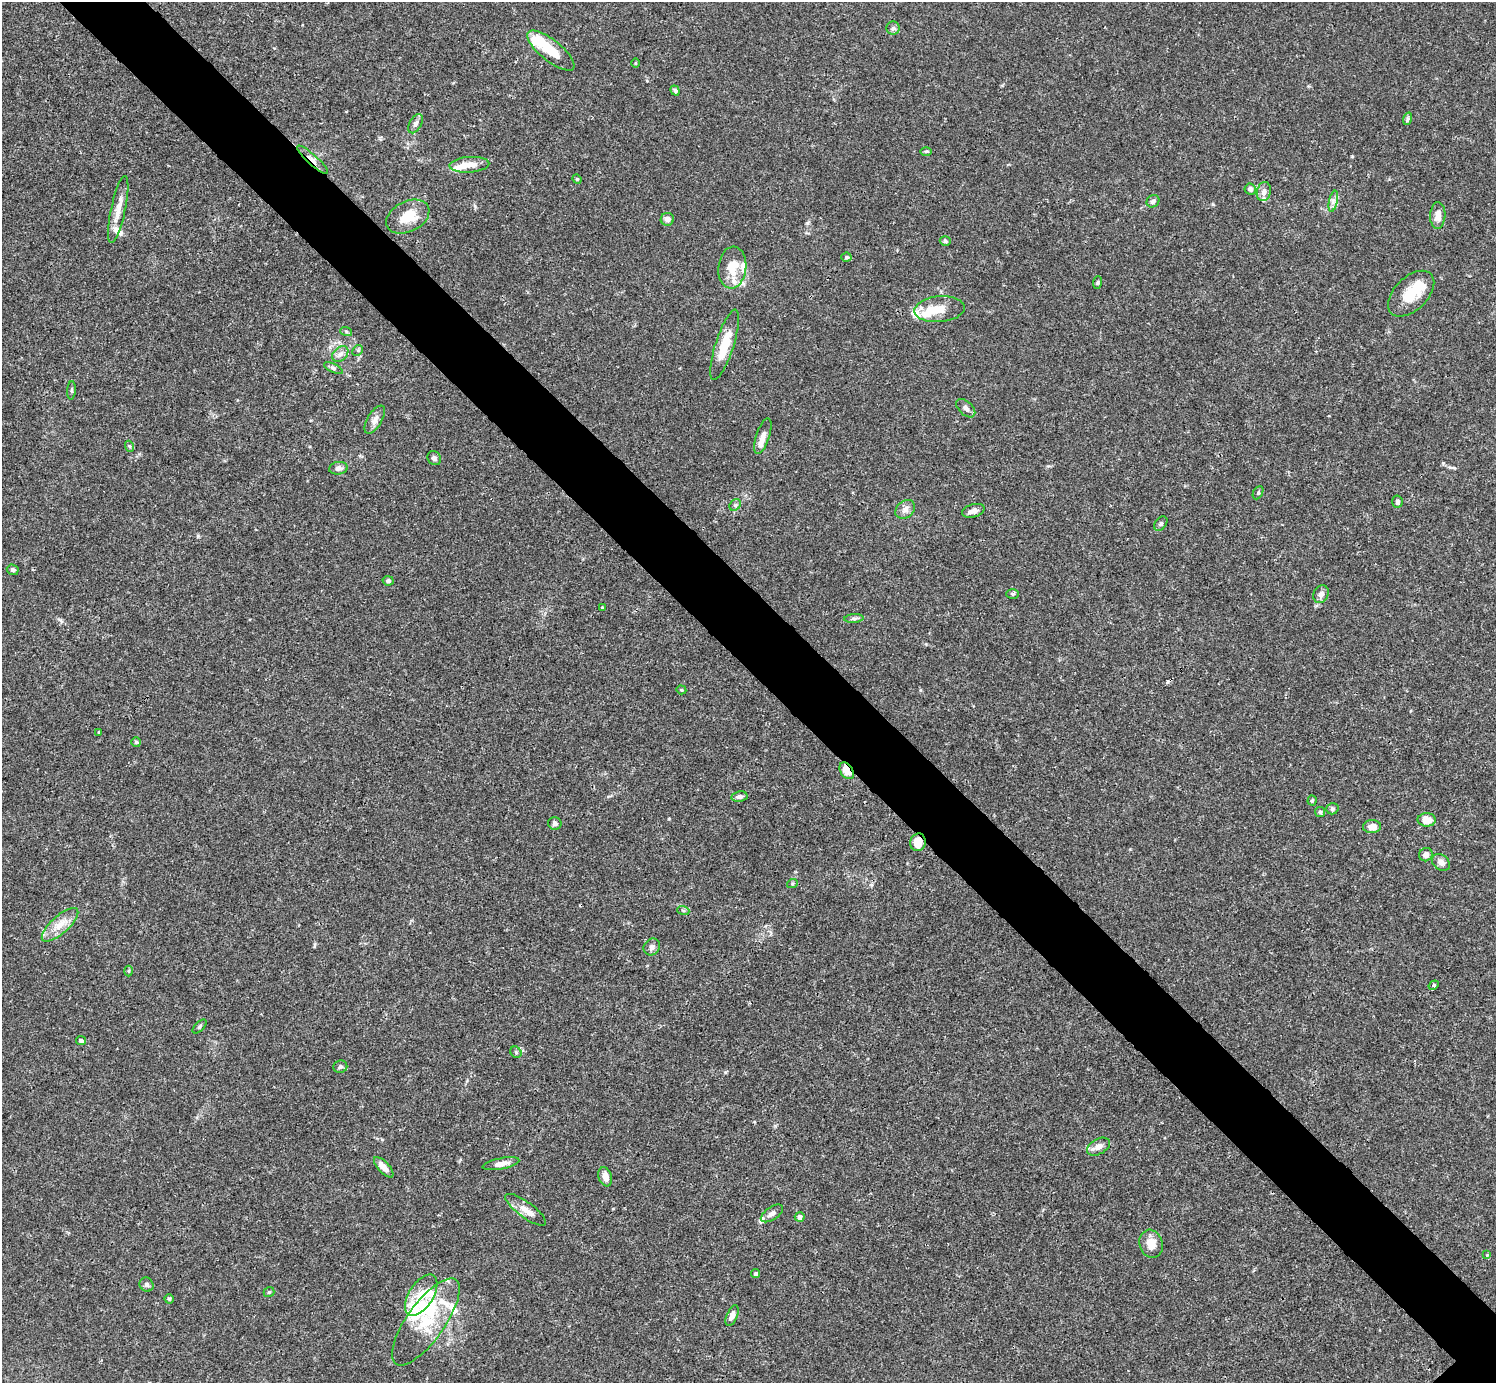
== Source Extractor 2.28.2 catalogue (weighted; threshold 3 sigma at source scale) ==
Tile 11 of 4 x 4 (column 3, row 3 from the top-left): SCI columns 2991-4484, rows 1539-2919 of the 5982 x 5981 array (HDU 1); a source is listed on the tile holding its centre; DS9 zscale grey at full resolution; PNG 1498 x 1385 px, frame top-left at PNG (2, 2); each listed source drawn as its Kron ellipse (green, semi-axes under 4 px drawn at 4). Shown black and unused: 6% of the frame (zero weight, under 3 of 4 exposures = <1% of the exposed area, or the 3 px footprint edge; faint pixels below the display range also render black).
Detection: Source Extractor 2.28.2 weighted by HDU 2 'WHT'; one run over the whole footprint, this tile lists its part. Background 0.0165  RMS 0.0022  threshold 0.00972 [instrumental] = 3 sigma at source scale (4.5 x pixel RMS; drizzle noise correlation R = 1.50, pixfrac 1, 0.05/0.05 arcsec/px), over >= 5 px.
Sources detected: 108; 4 inside a brighter object's white glare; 1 cosmic-ray / hot-pixel residue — neither listed nor drawn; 15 inside a brighter listed object's ellipse — not listed separately; the other 88 listed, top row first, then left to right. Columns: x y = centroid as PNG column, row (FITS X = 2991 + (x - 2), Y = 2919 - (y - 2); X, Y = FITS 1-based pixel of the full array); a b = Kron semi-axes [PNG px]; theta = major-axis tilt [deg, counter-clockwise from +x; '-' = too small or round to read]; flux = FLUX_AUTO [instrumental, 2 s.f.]
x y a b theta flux
893 28 6 6 - 0.51
551 51 29 10 -39 5
635 63 5 3 - 0.18
675 90 5 4 - 0.41
1407 119 6 4 71 0.35
415 124 10 6 61 0.76
926 151 6 4 0 0.28
312 160 20 5 -42 1.3
469 165 20 8 4 2.3
577 179 5 4 - 0.24
1250 189 5 5 - 0.9
1264 192 10 7 76 1.1
1153 201 7 6 - 0.71
1333 201 11 4 77 0.81
118 209 34 7 78 2.6
1438 216 13 7 87 1.8
408 217 23 15 26 4.8
667 219 6 6 - 0.97
945 241 5 4 - 0.44
846 257 5 4 - 0.35
732 267 21 14 84 4.1
1097 283 6 4 83 0.29
1411 294 28 16 44 5.5
940 309 25 13 5 3.5
346 331 6 4 -19 0.28
725 345 37 9 72 5.6
358 350 6 4 45 0.32
340 354 9 6 43 0.9
333 368 10 4 -26 0.49
72 390 9 3 86 0.34
966 408 11 6 -43 0.86
375 420 16 7 59 1.2
763 436 18 6 72 1.5
129 446 6 3 -71 0.29
434 458 7 6 - 0.62
338 468 9 6 7 0.85
1258 493 7 4 64 0.35
1397 502 6 5 - 0.52
735 505 6 5 - 0.4
905 509 11 8 41 1.1
973 511 11 6 16 1.3
1161 524 8 5 50 0.46
13 570 6 5 - 0.52
388 581 5 4 - 0.49
1013 594 6 5 - 0.36
1321 594 9 7 63 1
602 607 4 3 - 0.18
854 618 9 4 4 0.51
681 690 5 4 - 0.24
99 732 3 3 - 0.22
136 742 5 5 - 0.3
847 771 9 6 -56 2.5
739 797 8 5 10 0.73
1312 801 5 4 - 0.26
1332 809 6 5 - 0.4
1320 812 5 5 - 0.32
1427 820 9 6 -1 2.5
555 823 7 6 - 0.61
1372 827 9 6 5 1.9
918 842 9 7 76 2.8
1426 855 7 6 - 1
1441 862 10 7 -37 0.93
792 884 5 3 - 0.25
683 910 6 4 -19 0.31
60 925 23 9 42 2.8
652 947 9 7 49 0.73
129 971 5 3 - 0.23
1434 985 5 4 - 0.45
200 1026 9 4 45 0.36
81 1041 5 4 - 0.45
516 1052 6 5 - 0.42
340 1067 7 6 - 0.47
1098 1147 12 7 28 1.5
501 1164 19 5 11 1.6
384 1167 13 5 -47 1.8
605 1177 10 6 -71 1.7
526 1210 24 8 -36 2.2
772 1213 13 6 34 0.95
800 1217 5 4 - 0.83
1151 1244 14 11 -73 2.6
1487 1255 4 4 - 0.21
756 1274 5 4 - 0.46
147 1285 7 6 - 0.53
269 1292 5 5 - 0.31
421 1295 23 12 57 3.9
169 1299 5 4 - 0.34
732 1316 11 5 66 1.1
426 1322 52 19 54 10
Overlapping masked pixels (flux is a lower limit): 3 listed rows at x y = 312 160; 847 771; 918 842
Unlisted compact peaks at least as high as the median listed source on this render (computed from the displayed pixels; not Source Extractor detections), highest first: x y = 1352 156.